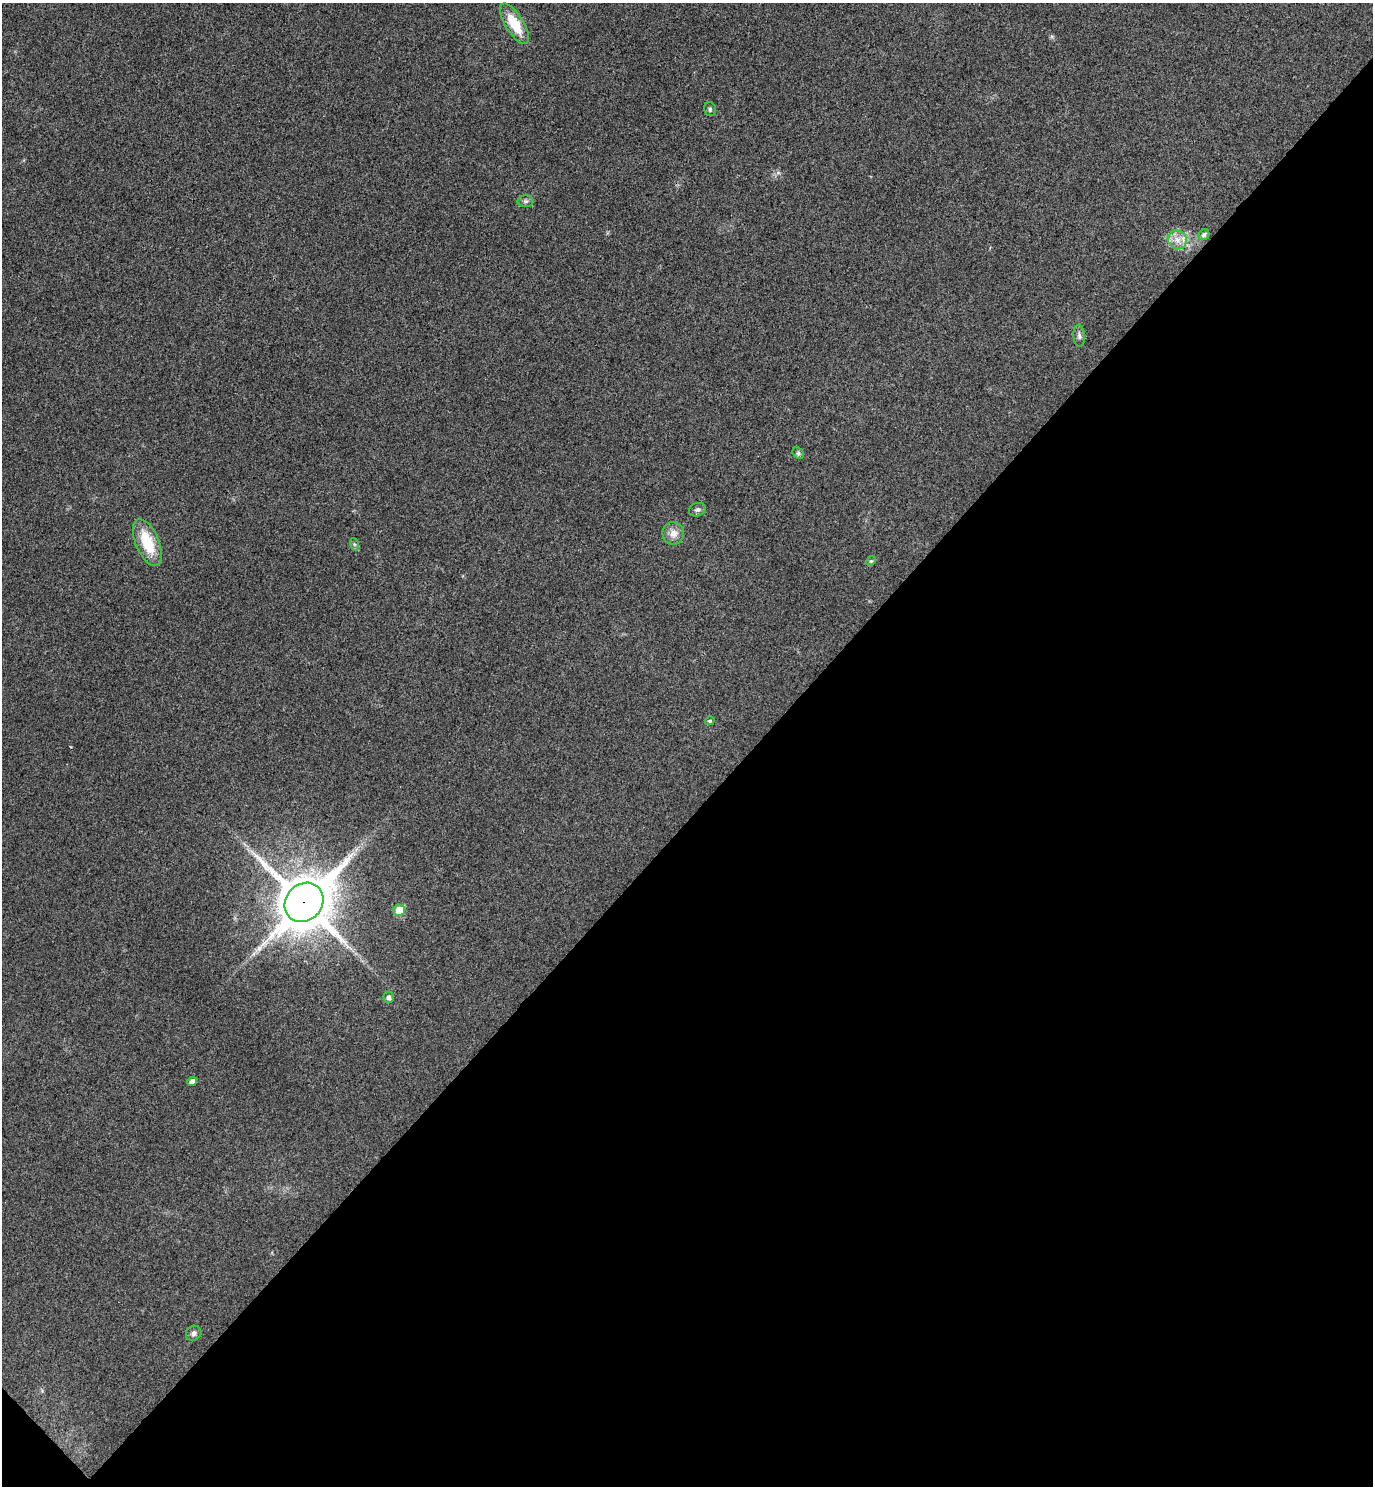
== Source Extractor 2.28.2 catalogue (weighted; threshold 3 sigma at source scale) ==
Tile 15 of 4 x 4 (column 3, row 4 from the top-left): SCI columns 2944-4314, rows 47-1530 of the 6026 x 6025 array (HDU 1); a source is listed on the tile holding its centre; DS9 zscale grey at full resolution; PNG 1375 x 1488 px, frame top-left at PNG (2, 3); each listed source drawn as its Kron ellipse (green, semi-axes under 4 px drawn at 4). Shown black and unused: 45% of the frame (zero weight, under 3 of 4 exposures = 6% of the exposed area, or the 3 px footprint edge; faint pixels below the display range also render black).
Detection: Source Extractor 2.28.2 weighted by HDU 2 'WHT'; one run over the whole footprint, this tile lists its part. Background 0.0217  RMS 0.0063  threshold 0.0282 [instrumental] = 3 sigma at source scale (4.5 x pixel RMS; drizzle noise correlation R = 1.50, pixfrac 1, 0.05/0.05 arcsec/px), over >= 5 px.
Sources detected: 18; all 18 listed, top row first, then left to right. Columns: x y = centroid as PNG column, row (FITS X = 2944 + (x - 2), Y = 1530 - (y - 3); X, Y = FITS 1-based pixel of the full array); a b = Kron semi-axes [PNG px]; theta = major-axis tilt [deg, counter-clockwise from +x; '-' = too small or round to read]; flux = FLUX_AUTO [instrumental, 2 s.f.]
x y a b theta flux
514 24 23 9 -59 18
710 109 7 5 -74 1.3
525 201 8 6 0 1.6
1204 235 6 5 - 2
1177 240 10 9 - 5
1079 336 11 6 -84 2
798 453 6 5 - 1.1
697 510 8 6 21 1.7
673 533 11 10 - 5.3
147 543 25 11 -68 21
354 544 6 4 -71 0.91
871 561 5 4 - 0.64
710 721 5 4 - 0.87
304 902 21 18 46 3000
399 910 6 5 - 15
389 997 5 5 - 2.2
192 1081 5 4 - 3.3
194 1333 8 7 - 2.4
Overlapping masked pixels (flux is a lower limit): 1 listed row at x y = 304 902